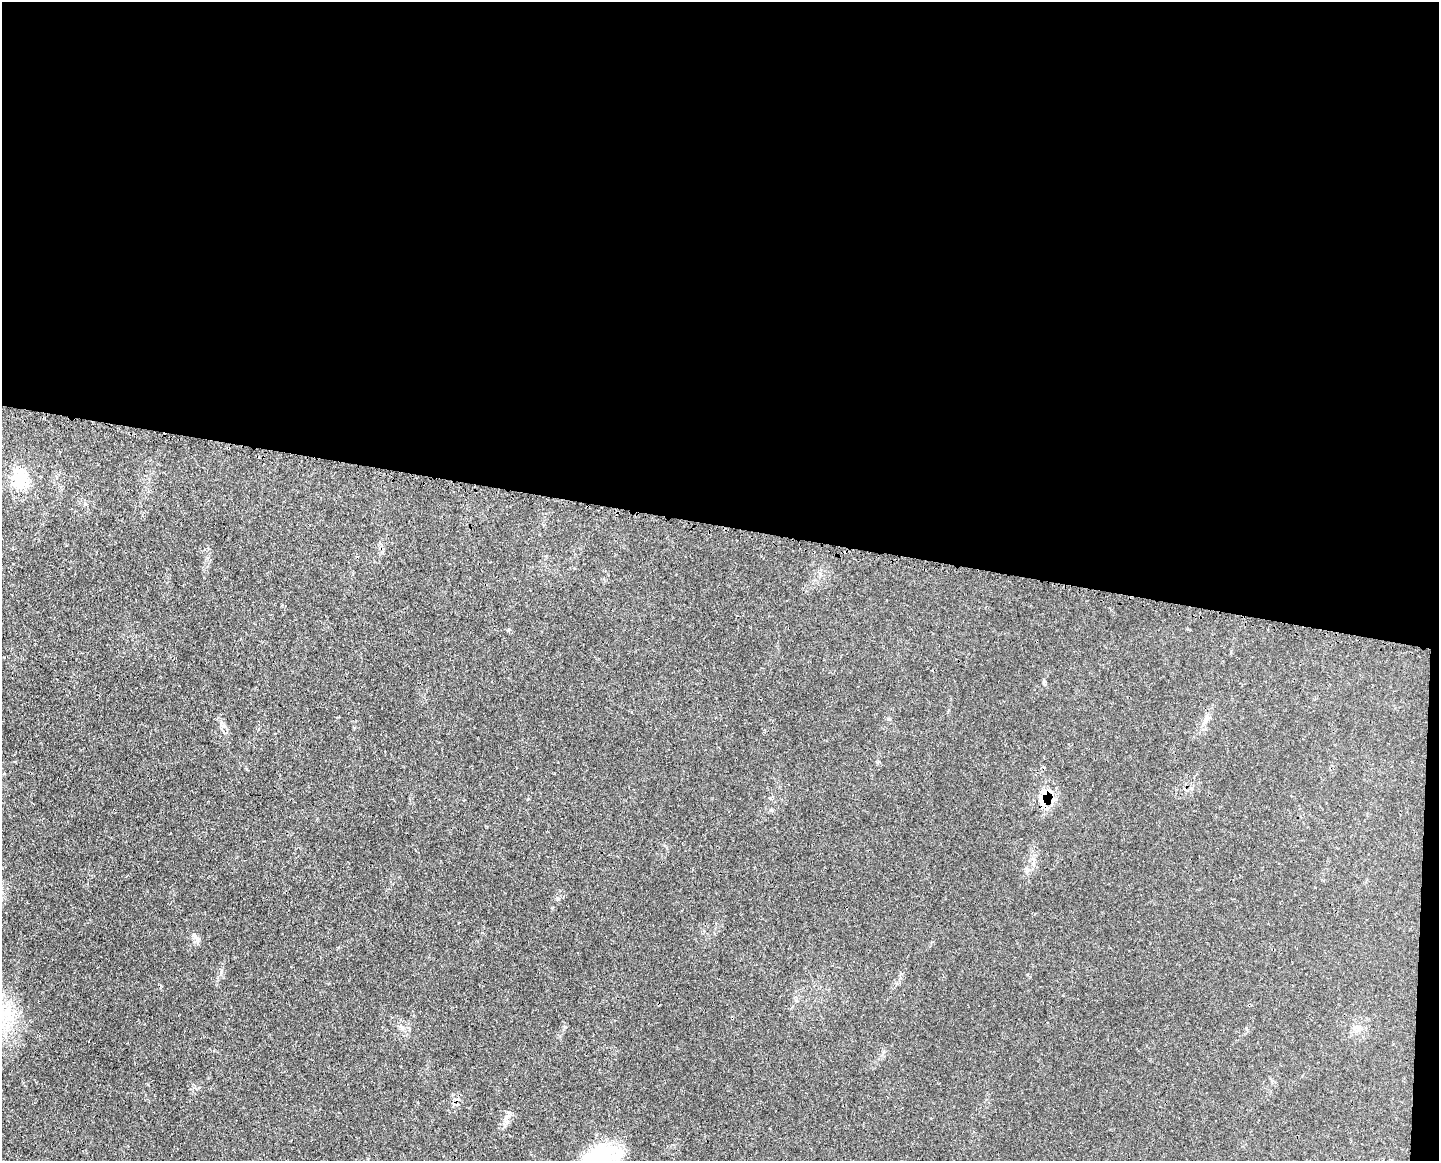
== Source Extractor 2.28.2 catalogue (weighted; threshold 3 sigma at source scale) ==
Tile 3 of 3 x 4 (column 3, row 1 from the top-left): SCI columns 3011-4447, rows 3481-4639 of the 4694 x 4641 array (HDU 1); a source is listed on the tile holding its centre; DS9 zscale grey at full resolution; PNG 1441 x 1163 px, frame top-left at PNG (2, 2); no overlay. Shown black and unused: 46% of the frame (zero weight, under 3 of 4 exposures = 2% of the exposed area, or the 3 px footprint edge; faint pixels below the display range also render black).
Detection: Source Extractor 2.28.2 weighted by HDU 2 'WHT'; one run over the whole footprint, this tile lists its part. Background 0.0549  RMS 0.0033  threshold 0.0148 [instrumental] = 3 sigma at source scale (4.5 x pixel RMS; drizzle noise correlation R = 1.50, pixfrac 1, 0.05/0.05 arcsec/px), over >= 5 px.
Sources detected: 9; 1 inside a brighter object's white glare — not listed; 2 inside a brighter listed object's ellipse — not listed separately; the other 6 listed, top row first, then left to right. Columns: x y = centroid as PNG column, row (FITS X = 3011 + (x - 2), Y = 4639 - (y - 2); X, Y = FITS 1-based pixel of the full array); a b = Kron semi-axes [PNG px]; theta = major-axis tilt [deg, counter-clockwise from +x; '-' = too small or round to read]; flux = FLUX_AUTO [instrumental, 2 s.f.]
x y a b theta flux
20 476 26 17 19 8.3
1206 720 15 3 54 1.2
224 726 8 4 0 0.71
1043 800 23 16 -61 6.4
1356 1027 12 4 20 0.96
596 1160 32 23 39 20
Overlapping masked pixels (flux is a lower limit): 1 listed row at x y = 1043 800
Isophote crosses this tile's border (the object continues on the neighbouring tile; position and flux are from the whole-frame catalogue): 1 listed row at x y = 596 1160